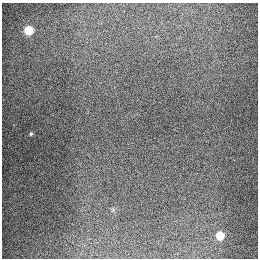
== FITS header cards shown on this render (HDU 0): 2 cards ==
NAXIS1  =                  256
NAXIS2  =                  256

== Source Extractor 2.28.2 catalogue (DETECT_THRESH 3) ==
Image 256 x 256 px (HDU 0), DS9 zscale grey, 1 PNG px = 1 image px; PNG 260 x 260 px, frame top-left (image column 1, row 256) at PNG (2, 3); no overlay
Background 1310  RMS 27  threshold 80.4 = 3 sigma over >= 5 px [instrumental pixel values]
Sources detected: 4; all 4 listed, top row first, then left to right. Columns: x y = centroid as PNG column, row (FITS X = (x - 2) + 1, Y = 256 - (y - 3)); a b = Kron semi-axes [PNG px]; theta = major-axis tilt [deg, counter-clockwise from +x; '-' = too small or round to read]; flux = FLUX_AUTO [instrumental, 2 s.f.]
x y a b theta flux
28 30 5 5 - 91000
31 134 5 4 - 2400
165 170 2 2 - 870
220 236 5 5 - 67000